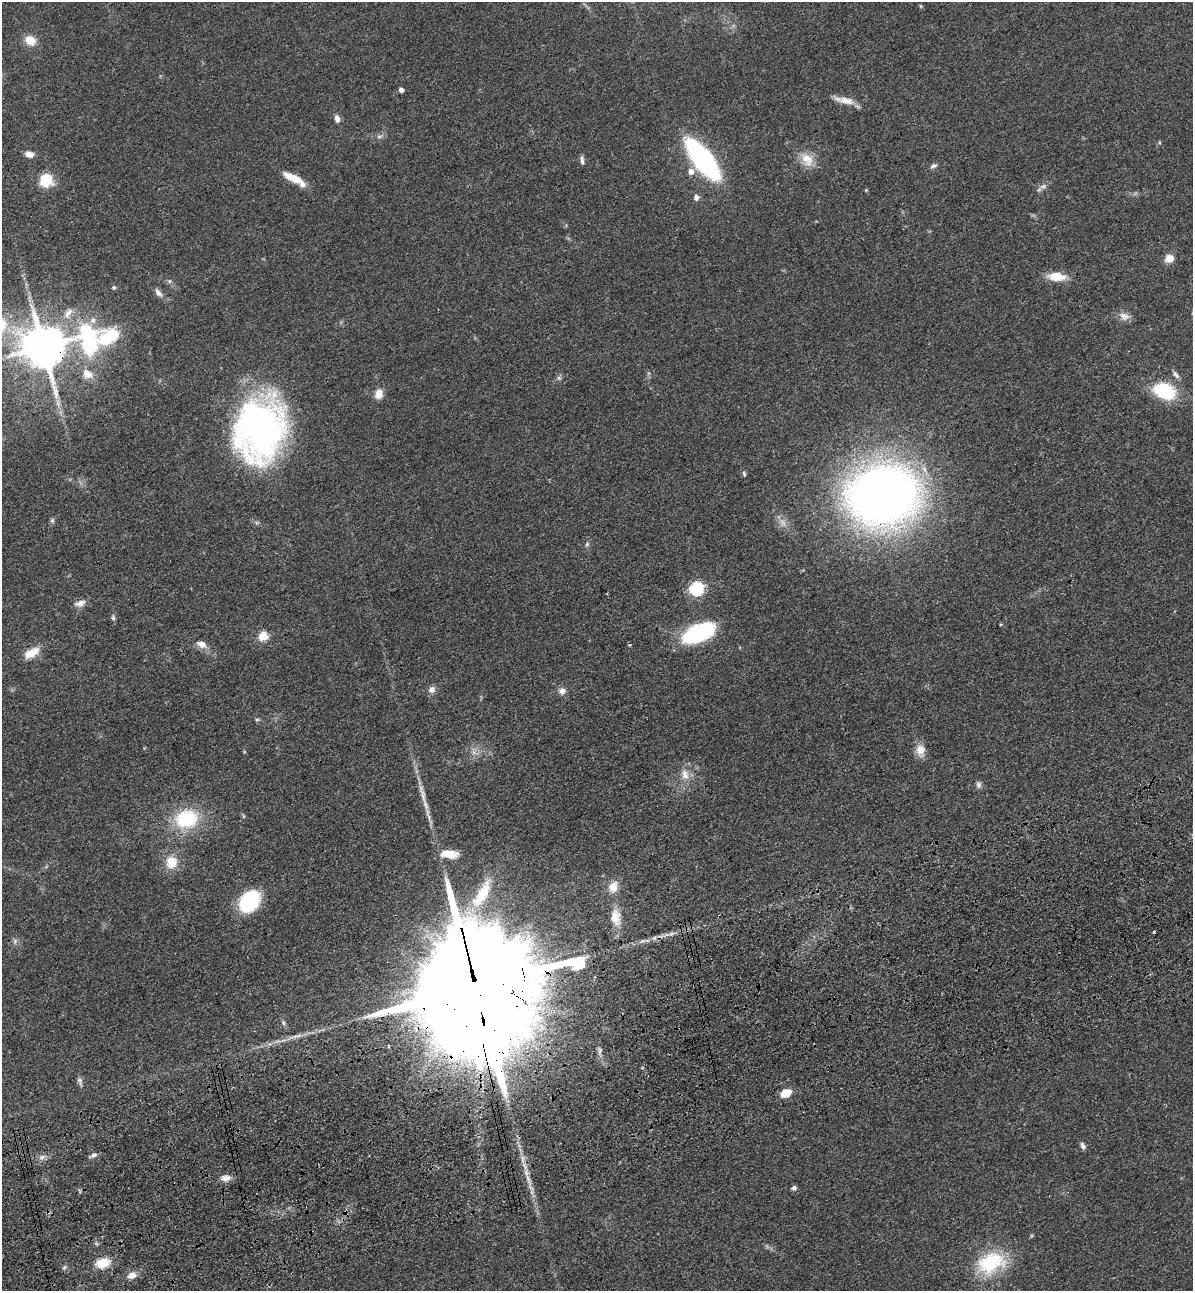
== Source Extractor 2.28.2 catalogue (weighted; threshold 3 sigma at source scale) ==
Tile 7 of 4 x 4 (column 3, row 2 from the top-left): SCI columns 2690-3880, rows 2695-3983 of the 5261 x 5389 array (HDU 1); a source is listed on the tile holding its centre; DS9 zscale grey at full resolution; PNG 1195 x 1293 px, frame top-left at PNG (2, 2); no overlay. Shown black and unused: <1% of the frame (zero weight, under 3 of 4 exposures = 6% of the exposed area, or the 3 px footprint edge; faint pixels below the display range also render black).
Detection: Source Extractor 2.28.2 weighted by HDU 2 'WHT'; one run over the whole footprint, this tile lists its part. Background 0.0538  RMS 0.0057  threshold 0.0259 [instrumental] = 3 sigma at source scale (4.5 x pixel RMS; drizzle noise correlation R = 1.50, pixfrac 1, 0.05/0.05 arcsec/px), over >= 5 px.
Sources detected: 80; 1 cosmic-ray / hot-pixel residue — not listed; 3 inside a brighter listed object's ellipse — not listed separately; the other 76 listed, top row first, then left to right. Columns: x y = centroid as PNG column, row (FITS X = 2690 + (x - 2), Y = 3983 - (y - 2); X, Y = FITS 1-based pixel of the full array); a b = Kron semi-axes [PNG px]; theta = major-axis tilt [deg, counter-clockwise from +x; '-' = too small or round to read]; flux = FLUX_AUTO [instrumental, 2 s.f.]
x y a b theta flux
30 40 12 10 -32 8.4
401 90 4 4 - 2.5
844 100 29 8 -13 6.6
337 119 10 6 -75 2.6
379 137 7 4 1 1.2
1159 142 5 3 - 0.54
29 154 9 6 -13 4.3
703 159 32 12 -52 130
807 159 18 13 -53 9.5
582 160 11 4 -85 1.7
933 166 9 5 21 1.5
691 172 7 6 - 4.2
294 179 27 8 -29 11
46 180 12 11 - 19
1043 186 10 7 15 2.4
866 190 4 4 - 0.56
696 197 7 7 - 2.2
1169 258 9 8 - 5.8
1056 276 19 9 -5 11
169 281 6 5 - 1.1
114 287 5 5 - 0.96
158 293 12 7 -48 2.6
1124 316 15 10 -19 4
88 340 69 37 11 110
43 347 13 11 -63 2500
1176 375 11 6 -48 2
559 378 6 5 - 1.1
1164 391 23 14 -19 36
379 394 12 9 76 5.2
58 403 11 5 -73 3
261 429 42 32 80 330
744 474 8 4 -74 0.99
883 495 51 41 9 610
52 520 8 6 69 1.1
587 544 6 5 - 1
696 588 6 6 - 88
80 603 15 8 15 3.8
113 618 8 5 -89 1.3
699 633 31 15 23 59
263 636 5 5 - 27
201 644 12 8 -26 4.3
32 653 21 10 29 8.6
432 690 9 8 - 2.9
562 691 10 9 - 3
257 720 6 5 - 0.93
920 750 14 11 -87 6.5
244 752 5 3 - 0.5
474 752 7 4 72 1.6
685 775 15 10 -78 5.9
978 784 11 5 -81 1.7
422 794 36 7 -74 8.3
243 816 6 3 -72 0.68
186 819 24 19 11 38
449 854 19 8 -5 9.4
172 862 17 16 - 11
613 887 13 11 72 7.2
482 894 45 14 58 21
249 901 22 16 53 41
616 917 25 14 -82 10
1154 932 3 2 - 1.2
15 941 8 6 77 1.6
477 992 40 30 -80 30000
283 1023 8 4 -82 1.1
295 1036 11 4 14 2.3
600 1051 9 4 68 1.4
80 1081 13 6 -69 1.9
786 1093 12 8 28 8
1083 1146 9 6 -65 1.7
94 1155 9 6 29 2
42 1157 7 6 - 1.9
226 1178 13 8 2 3.9
528 1179 14 5 -68 3.7
794 1188 6 5 - 1.5
103 1263 14 10 16 12
991 1263 38 26 23 34
132 1275 12 8 23 4.5
Overlapping masked pixels (flux is a lower limit): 5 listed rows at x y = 88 340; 43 347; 883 495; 477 992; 528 1179